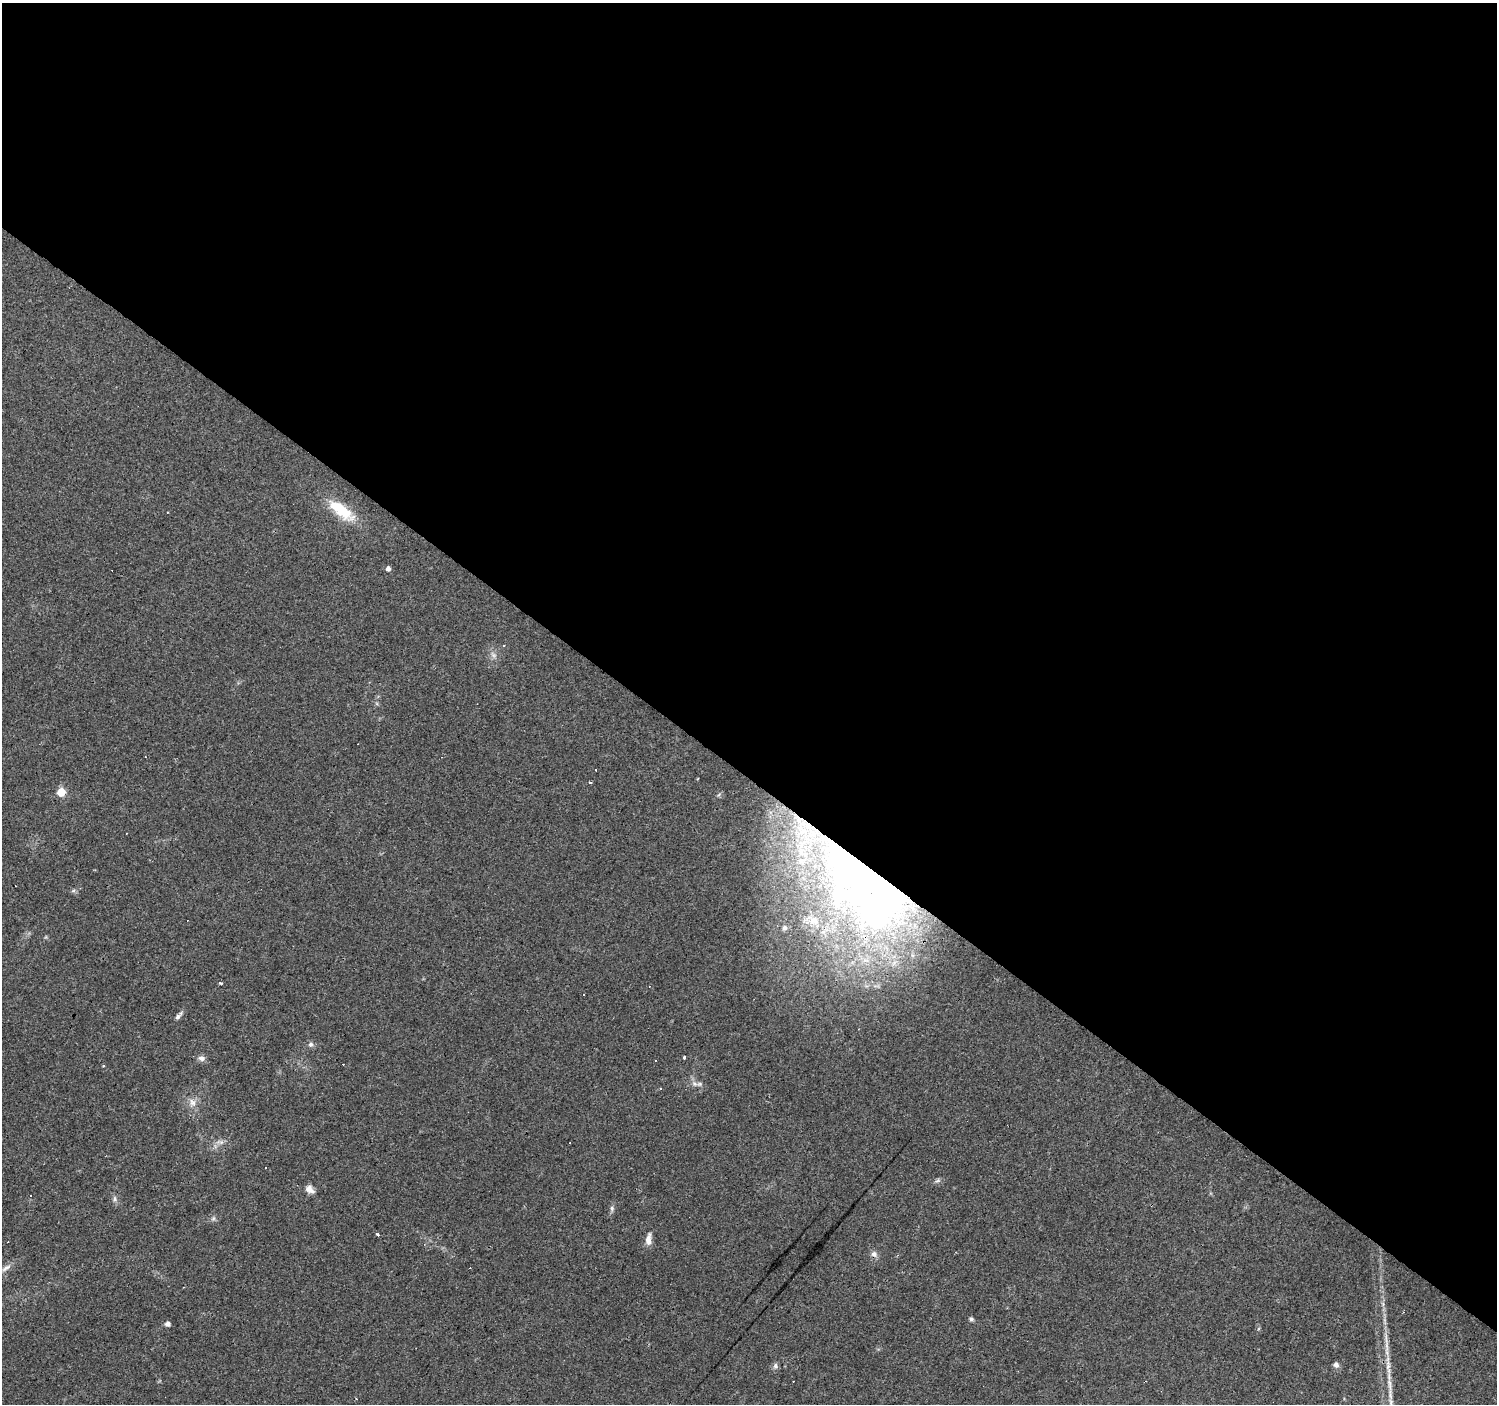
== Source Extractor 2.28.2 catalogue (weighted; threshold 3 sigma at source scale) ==
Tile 3 of 4 x 4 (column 3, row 1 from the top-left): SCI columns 2992-4486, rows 4376-5777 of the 5985 x 6014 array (HDU 1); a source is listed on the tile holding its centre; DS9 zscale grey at full resolution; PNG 1499 x 1406 px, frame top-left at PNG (2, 3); no overlay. Shown black and unused: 55% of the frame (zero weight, under 3 of 4 exposures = <1% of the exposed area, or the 3 px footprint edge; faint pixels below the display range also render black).
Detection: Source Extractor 2.28.2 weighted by HDU 2 'WHT'; one run over the whole footprint, this tile lists its part. Background 0.0442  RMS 0.0037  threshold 0.0168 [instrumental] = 3 sigma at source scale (4.5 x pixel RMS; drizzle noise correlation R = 1.50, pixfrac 1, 0.0396/0.0396 arcsec/px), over >= 5 px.
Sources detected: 55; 2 inside a brighter object's white glare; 17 cosmic-ray / hot-pixel residue — not listed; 2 inside a brighter listed object's ellipse — not listed separately; the other 34 listed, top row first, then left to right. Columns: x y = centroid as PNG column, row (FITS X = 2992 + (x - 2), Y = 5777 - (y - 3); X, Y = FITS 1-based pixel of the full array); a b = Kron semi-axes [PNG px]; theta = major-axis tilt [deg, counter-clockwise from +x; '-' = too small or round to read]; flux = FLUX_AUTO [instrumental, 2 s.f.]
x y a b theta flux
341 511 36 13 -36 14
388 569 5 5 - 1.5
504 646 3 3 - 1.7
493 655 11 6 -47 1.6
596 770 3 2 - 0.26
590 782 3 2 - 0.67
61 792 5 5 - 13
861 873 101 46 -44 150
73 891 6 4 19 0.66
813 920 20 11 -24 6.3
784 928 7 6 - 1.2
220 982 3 3 - 120
178 1016 12 5 51 1.3
311 1044 7 7 - 1.1
684 1057 4 3 - 1.7
201 1058 9 7 -15 1.7
700 1084 10 6 8 1.4
192 1103 13 9 -78 2.8
220 1142 14 6 -7 1.8
937 1181 8 3 19 0.77
310 1189 12 8 -41 2.4
31 1196 3 3 - 0.73
115 1199 8 4 82 0.87
612 1208 7 5 -88 0.89
213 1218 7 5 69 0.85
378 1235 3 3 - 2.9
648 1240 14 7 86 3
874 1254 9 7 -27 1.6
6 1268 17 6 33 2.5
971 1319 7 5 -28 0.79
167 1324 5 5 - 1.7
1336 1365 8 6 -69 1.3
775 1366 8 7 - 1.1
1388 1366 40 6 -86 7
Overlapping masked pixels (flux is a lower limit): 1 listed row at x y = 861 873